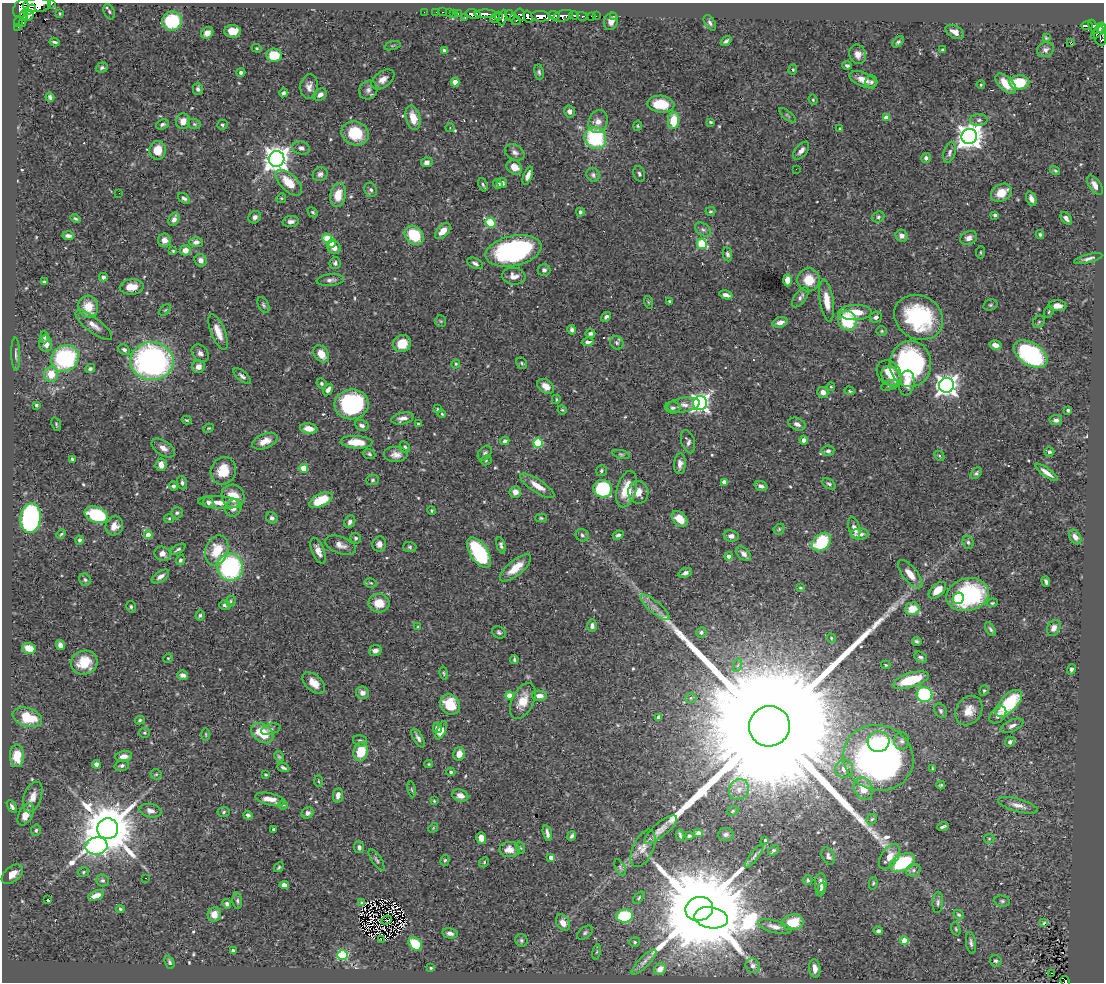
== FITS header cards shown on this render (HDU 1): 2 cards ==
NAXIS1  =                 1102
NAXIS2  =                  980

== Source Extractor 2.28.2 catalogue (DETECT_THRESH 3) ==
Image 1102 x 980 px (HDU 1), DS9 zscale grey, 1 PNG px = 1 image px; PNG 1106 x 984 px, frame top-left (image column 1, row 980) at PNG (2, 3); each listed source drawn as its Kron ellipse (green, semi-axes under 4 px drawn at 4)
Background 0.686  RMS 0.02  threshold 0.0591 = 3 sigma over >= 5 px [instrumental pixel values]
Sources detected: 569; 5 with non-positive FLUX_AUTO (blend fragments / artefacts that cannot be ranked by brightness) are neither listed nor drawn; of the other 564, the 500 brightest by FLUX_AUTO listed and drawn (64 fainter detections omitted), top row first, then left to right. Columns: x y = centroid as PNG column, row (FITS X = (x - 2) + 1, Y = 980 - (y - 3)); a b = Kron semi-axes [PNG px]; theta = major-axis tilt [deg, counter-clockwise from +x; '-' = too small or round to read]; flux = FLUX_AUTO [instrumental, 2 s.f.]
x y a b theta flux
51 4 2 2 - 60
37 5 14 7 4 1700
21 9 9 7 68 1000
29 10 7 4 34 670
109 12 8 5 -64 2.9
424 12 2 2 - 8.2
436 12 2 2 - 7.1
442 12 3 2 - 4.5
60 13 3 2 - 1.4
449 13 2 2 - 8.1
453 13 3 2 - 21
458 13 3 2 - 26
473 14 7 4 -11 840
486 14 11 4 -1 750
24 15 5 3 - 620
29 15 6 4 44 490
510 15 5 3 - 170
520 15 6 4 -81 250
554 15 5 3 - 270
574 15 5 3 - 160
498 16 4 3 - 170
541 16 10 5 -5 1500
563 16 10 5 18 680
582 16 5 3 - 120
591 16 3 3 - 17
596 16 2 2 - 6.3
613 16 3 2 - 7
465 17 4 3 - 9
528 17 6 4 -74 440
495 18 5 3 - 200
503 18 8 4 80 430
515 20 6 3 -49 100
18 21 6 3 65 130
172 21 10 9 - 70
611 21 9 7 73 9
710 23 8 5 -58 4.1
22 24 3 3 - 510
1087 26 6 4 -1 160
18 27 2 2 - 13
1094 27 7 4 -65 120
1100 28 5 4 - 160
233 31 8 6 -4 19
955 32 10 6 -29 9.7
1098 32 9 3 41 100
207 33 6 5 - 7.3
1100 36 10 6 -80 130
1046 38 4 3 - 1.5
726 41 6 3 38 3.1
55 42 5 3 - 2.4
898 42 7 4 44 3.7
1070 43 3 2 - 620
392 46 8 3 16 1.7
257 48 5 4 - 1.5
943 50 3 3 - 2.3
1045 50 9 7 24 5.1
445 51 4 4 - 5.1
858 54 10 8 -72 8.6
274 55 7 6 - 33
847 65 5 3 - 3.3
102 68 6 5 - 3
793 70 5 4 - 1.8
241 72 4 4 - 3.2
539 72 8 5 -82 2.7
383 79 13 8 36 10
863 79 14 7 -22 16
455 82 4 4 - 18
871 82 6 6 - 2.9
1019 82 10 7 2 48
1006 84 12 6 -44 24
981 85 4 3 - 1.7
309 87 12 9 84 8.6
198 89 6 5 - 4.4
368 90 10 9 - 6.7
283 93 4 3 - 3.5
320 95 7 5 36 5.5
50 97 4 3 - 2.7
813 100 5 4 - 1.6
661 104 13 8 -5 42
569 111 6 5 - 6
787 115 10 3 -40 2.1
887 117 4 4 - 18
413 118 12 7 -76 21
674 120 8 5 87 36
979 120 9 6 1 4.3
183 121 8 7 - 11
598 122 12 9 67 9.9
711 122 4 3 - 1.7
162 124 6 5 - 2.9
194 124 6 5 - 2.2
222 125 5 5 - 2.6
637 126 5 4 - 1.6
450 128 4 4 - 1.5
840 129 4 3 - 1.4
355 133 14 12 -19 47
969 136 8 7 - 1400
595 138 11 10 - 110
301 148 9 6 -17 5.4
158 150 9 8 - 23
801 151 10 5 50 7.1
515 152 10 7 -29 5.5
949 153 11 5 74 4.5
926 158 5 4 - 3.5
277 159 8 7 - 1300
427 162 6 5 - 5.5
514 167 8 7 - 13
796 169 3 2 - 2.2
1055 171 5 3 - 1.9
320 174 7 7 - 4.8
639 174 8 5 -71 3.2
593 175 7 6 - 3.6
528 176 9 4 70 8.1
289 183 16 8 -43 30
502 183 5 5 - 4.3
498 184 5 4 - 3.8
483 185 7 4 -69 2.5
1095 185 11 5 -56 8.6
371 190 7 6 - 3.4
119 193 2 2 - 20
1001 193 11 8 30 23
338 195 12 7 78 25
184 198 6 4 -36 3.3
281 198 5 4 - 1.7
1031 199 7 5 -68 6.8
710 211 5 3 - 1.7
313 212 6 4 -43 1.8
580 212 4 3 - 3.7
995 215 4 3 - 2.9
255 217 6 6 - 4.6
878 217 6 5 - 2.6
1066 218 7 4 -50 4.9
75 219 5 3 - 1.8
174 219 7 5 62 6.5
291 222 8 5 6 5.7
491 223 5 4 - 84
703 230 9 6 -36 4.3
443 231 10 5 47 15
1040 234 4 4 - 2.3
414 235 10 8 -43 52
68 236 5 3 - 4.4
902 236 6 6 - 6.3
327 238 5 4 - 48
969 238 9 6 26 7.4
164 240 7 6 - 10
196 242 6 5 - 6.6
332 243 5 4 - 4.6
702 244 5 5 - 67
334 248 7 6 - 9.7
185 250 5 5 - 13
173 251 4 4 - 1.7
513 251 28 15 12 240
980 252 6 3 82 1.4
727 254 7 4 -80 3.1
1088 259 14 4 14 5.2
201 260 6 6 - 7.1
335 263 6 5 - 3.3
475 263 8 5 -25 4.4
544 270 6 6 - 4.4
514 276 12 8 -7 11
103 277 4 4 - 3.9
330 280 14 5 6 5.4
787 280 6 4 -88 13
809 280 11 11 - 26
44 282 4 3 - 2.6
132 287 12 7 4 18
726 295 7 3 -16 5.3
800 297 12 5 54 5.3
669 301 3 3 - 2.1
827 301 21 7 -81 17
648 302 6 4 -71 1.7
263 305 8 5 -63 3
990 305 7 5 15 2.5
1057 306 9 5 -3 9.2
88 307 11 9 -76 27
165 310 7 4 44 1.7
855 312 17 7 2 28
1049 312 6 4 68 1.7
606 317 5 4 - 3.8
876 317 6 5 - 4.7
919 317 25 21 -30 130
441 321 5 5 - 1.8
847 321 10 9 - 63
780 322 8 5 16 8.1
1039 322 7 5 45 2.3
94 325 22 7 -38 11
572 330 5 3 - 3.2
882 331 5 5 - 2.1
218 332 19 7 -68 16
590 333 5 4 - 3.7
44 337 6 4 -90 2.2
588 342 6 4 6 4.5
617 343 7 6 - 3.2
46 344 8 6 -80 10
402 344 9 8 - 21
995 345 6 4 -16 10
124 350 6 5 - 3.9
200 353 10 7 -47 5.8
16 354 17 4 -89 4
321 354 9 7 -53 16
1031 354 19 11 -31 190
65 358 14 13 - 130
152 361 21 19 -3 400
522 363 6 5 - 2.2
456 364 4 4 - 1.6
910 364 23 20 87 250
198 367 6 6 - 11
90 369 5 4 - 2.6
889 373 14 11 -48 26
51 374 7 7 - 23
242 376 11 5 -41 4
892 377 12 8 -51 18
321 383 5 4 - 2.6
907 383 12 7 82 14
890 385 9 4 18 2.9
947 385 7 7 - 920
546 386 9 6 -35 13
831 387 4 4 - 1.4
328 389 6 4 58 5.4
849 391 5 4 - 1.5
823 392 5 5 - 9.1
556 399 5 3 - 1.5
700 403 7 7 - 570
352 404 17 15 8 170
36 405 3 3 - 2
683 405 16 7 8 9.3
673 408 7 6 - 3.7
438 409 4 4 - 1.4
562 410 5 4 - 1.5
1068 410 3 3 - 3.4
442 414 4 4 - 1.5
403 418 11 5 12 7.7
187 420 5 3 - 1.9
1056 420 6 5 - 4.3
56 424 7 4 -72 2
418 424 3 3 - 1.7
797 424 9 6 -23 5.9
362 425 7 5 -23 4.9
209 428 5 3 - 1.4
309 429 9 5 -7 14
804 440 4 4 - 6.1
265 441 13 7 22 13
505 441 4 4 - 3.2
356 442 16 6 -3 25
688 442 12 6 -73 4.7
538 443 5 4 - 77
405 447 6 5 - 2.3
163 448 13 7 -34 8.4
828 451 6 5 - 3.8
1049 452 5 4 - 2.7
485 453 8 6 50 3.3
369 454 6 5 - 2.7
396 454 12 8 0 9.3
621 454 9 4 -12 2.2
939 456 6 3 -45 1.7
72 459 4 3 - 2
486 460 5 5 - 1.9
680 464 10 6 86 6.8
161 465 6 5 - 11
304 468 4 4 - 29
223 471 14 12 68 29
601 471 5 5 - 2.7
1046 472 13 4 -36 8.7
976 473 7 4 50 2.6
372 480 6 5 - 2.4
724 482 4 4 - 7.5
182 483 7 4 -74 3.4
829 484 7 4 -37 3
173 486 4 4 - 3.1
537 486 20 6 -33 18
761 486 6 4 -17 5.1
603 489 9 9 - 87
627 489 19 9 75 33
515 492 6 5 - 9.5
638 492 11 10 - 15
233 496 12 11 - 26
321 500 12 6 25 38
208 502 5 5 - 5.5
219 502 21 6 -4 14
233 508 9 7 57 9.3
432 510 4 4 - 1.7
177 513 6 5 - 2.4
96 515 12 8 -20 110
30 518 15 10 82 240
272 518 6 5 - 4
541 518 6 4 -2 1.7
169 519 5 4 - 1.7
680 519 9 6 -45 24
350 522 6 5 - 4.3
114 526 9 8 - 11
854 528 11 5 -75 9.6
779 529 6 5 - 1.8
61 534 5 3 - 1.5
860 534 9 5 2 8.9
148 535 4 4 - 24
582 535 7 6 - 3.3
618 535 5 4 - 3.9
731 536 7 5 -8 5.9
1075 537 8 5 -57 7.8
356 538 5 5 - 2.8
79 540 4 4 - 2.8
821 542 11 8 42 88
968 542 7 5 -74 3.1
379 544 7 7 - 7.9
340 545 16 8 -21 9.1
501 545 8 4 -75 3.6
410 547 6 5 - 2.5
178 549 8 4 30 2.6
217 550 15 11 69 37
318 551 14 6 -68 10
479 553 17 9 -57 130
162 554 8 7 - 7.7
743 554 9 5 -43 6.2
729 556 4 4 - 6.1
180 560 5 4 - 2.7
230 567 14 13 - 170
515 568 19 7 40 24
685 573 7 4 21 4.4
910 574 17 7 -51 17
160 576 10 5 33 6.7
85 580 6 5 - 2.6
1046 582 5 3 - 3.3
371 583 6 4 -11 2.1
800 588 3 3 - 1.6
937 590 10 6 42 19
968 595 21 16 15 160
958 598 6 5 - 13
231 601 5 5 - 1.9
379 603 10 9 - 22
992 603 6 4 9 1.6
225 605 5 5 - 3.9
131 607 6 4 -77 2.4
655 607 18 6 -40 10
912 609 7 6 - 26
200 615 5 4 - 2.4
592 626 6 5 - 4.5
418 627 4 4 - 1.6
1054 628 8 6 61 7.2
990 629 8 4 -58 2.6
499 632 7 6 - 3
701 632 5 5 - 3.5
831 638 5 4 - 1.4
917 641 5 4 - 2.6
60 645 5 4 - 6.5
29 648 7 5 -18 14
375 650 6 5 - 5.8
921 657 7 5 -36 3.4
168 658 5 4 - 1.5
514 659 4 3 - 1.9
84 663 13 12 - 32
738 665 7 4 70 2.4
886 665 4 3 - 1.7
1071 669 5 4 - 3.7
444 673 6 3 -80 1.7
183 675 5 4 - 5.9
911 680 19 7 17 51
314 683 13 8 -42 15
984 691 5 4 - 1.8
362 693 6 6 - 7
924 694 8 7 - 140
509 696 4 4 - 19
540 696 7 5 -2 7.5
691 698 5 5 - 3.3
523 701 19 11 64 23
1009 703 17 8 46 64
450 705 11 9 -47 37
941 711 8 5 -58 2.9
969 711 16 12 56 17
998 715 10 6 46 6.8
27 717 15 9 -17 47
658 717 4 3 - 2.7
140 720 5 4 - 2
769 726 20 20 - 190000
1012 726 12 5 24 5.6
437 728 5 4 - 11
271 729 10 5 16 3.5
441 730 10 4 67 8.9
144 733 5 5 - 1.8
262 733 12 8 -39 43
206 734 6 3 -89 1.5
418 738 10 4 -60 4.6
360 741 7 5 -16 3.6
902 741 8 7 - 4.9
879 742 11 10 - 37
1010 742 5 4 - 4
361 752 10 7 74 34
459 754 7 5 75 12
17 756 11 7 -89 30
124 756 8 5 9 9.7
279 757 6 4 -62 1.8
878 758 35 32 -22 570
96 764 4 4 - 4.5
429 764 4 4 - 1.4
122 766 7 5 15 3.2
283 768 6 4 -22 3.1
844 769 9 8 - 9.1
932 769 4 2 - 1.5
451 772 4 4 - 2
156 774 5 5 - 1.9
266 775 3 2 - 1.4
318 781 6 4 -88 1.5
941 785 4 3 - 1.6
863 788 11 9 -65 22
412 789 8 4 -80 1.7
739 790 11 9 62 11
338 795 7 5 82 6.7
460 795 8 6 -17 9.7
33 797 16 8 70 13
270 799 15 6 -12 14
434 801 3 3 - 1.5
283 805 5 4 - 1.6
1018 805 20 6 -15 10
12 807 7 4 -58 3.4
150 811 11 6 -10 7.6
733 811 6 4 23 2
224 812 6 5 - 2.6
307 813 6 5 - 4.6
26 814 12 6 62 16
248 815 5 4 - 3.2
872 819 6 4 44 2.2
943 827 6 3 20 2.8
433 828 5 4 - 1.5
108 829 10 10 - 9700
36 830 6 5 - 3.1
274 830 3 3 - 3
660 830 21 7 40 11
547 833 8 3 -76 5.1
698 833 4 4 - 5.1
726 834 8 6 3 3.7
680 835 6 2 -77 2.5
572 836 5 3 - 3.6
689 836 4 3 - 2.2
481 838 6 5 - 12
989 839 5 5 - 1.7
765 840 3 3 - 2.3
96 846 11 8 8 290
359 847 6 5 - 4
521 848 6 4 -70 1.7
643 848 20 10 66 13
510 850 10 7 -1 14
773 850 6 4 38 2.2
754 856 14 4 53 4
828 856 9 6 -65 4.4
889 857 14 8 56 19
551 858 4 3 - 14
377 860 12 5 -57 3.7
445 860 5 4 - 2
484 862 5 4 - 1.8
902 863 13 8 26 93
279 867 5 4 - 1.9
620 867 9 4 -64 3
913 870 7 6 - 4.3
83 872 6 4 17 2
12 874 12 7 39 12
146 878 3 2 - 1.8
102 880 6 6 - 2.7
808 880 5 4 - 2.2
821 883 10 6 89 6.1
873 883 6 4 80 2
284 885 5 4 - 8.2
821 889 7 4 71 5.1
96 895 8 4 20 11
639 898 7 4 48 2.2
47 899 3 2 - 2.3
237 901 8 4 -86 2.7
1002 901 8 5 -10 3
938 902 10 5 86 3.8
361 903 3 2 - 1.4
227 904 4 4 - 4.3
120 909 4 3 - 1.8
699 909 14 12 18 38000
214 914 7 6 - 14
959 915 5 4 - 2.4
624 916 8 6 5 70
711 918 17 10 -10 7900
386 920 5 2 - 2.7
793 922 11 7 8 34
563 923 8 6 -61 12
1043 923 3 2 - 1.4
775 927 17 6 -15 9.4
956 929 7 4 -71 1.9
878 931 5 3 - 3.1
450 933 7 5 -12 4.8
585 933 9 5 38 3.4
381 939 2 2 - 250
521 940 6 6 - 2.8
904 940 4 4 - 35
635 942 5 4 - 2
971 943 11 5 -82 4.2
415 944 8 5 -42 41
233 950 3 3 - 5
597 952 8 4 80 1.9
343 955 5 5 - 93
996 961 6 5 - 2.8
169 962 7 4 -65 2.7
644 962 17 5 46 6.8
753 966 7 6 - 5.9
431 968 4 3 - 1.8
815 968 9 5 -83 12
660 969 6 5 - 9.7
1051 973 2 2 - 2.3
1065 981 5 4 - 49
At the frame edge (FLAGS 8, measured only in part): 3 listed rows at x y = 51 4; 37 5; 1065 981
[64 fainter detections neither listed nor drawn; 5 non-positive-flux detections neither listed nor drawn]